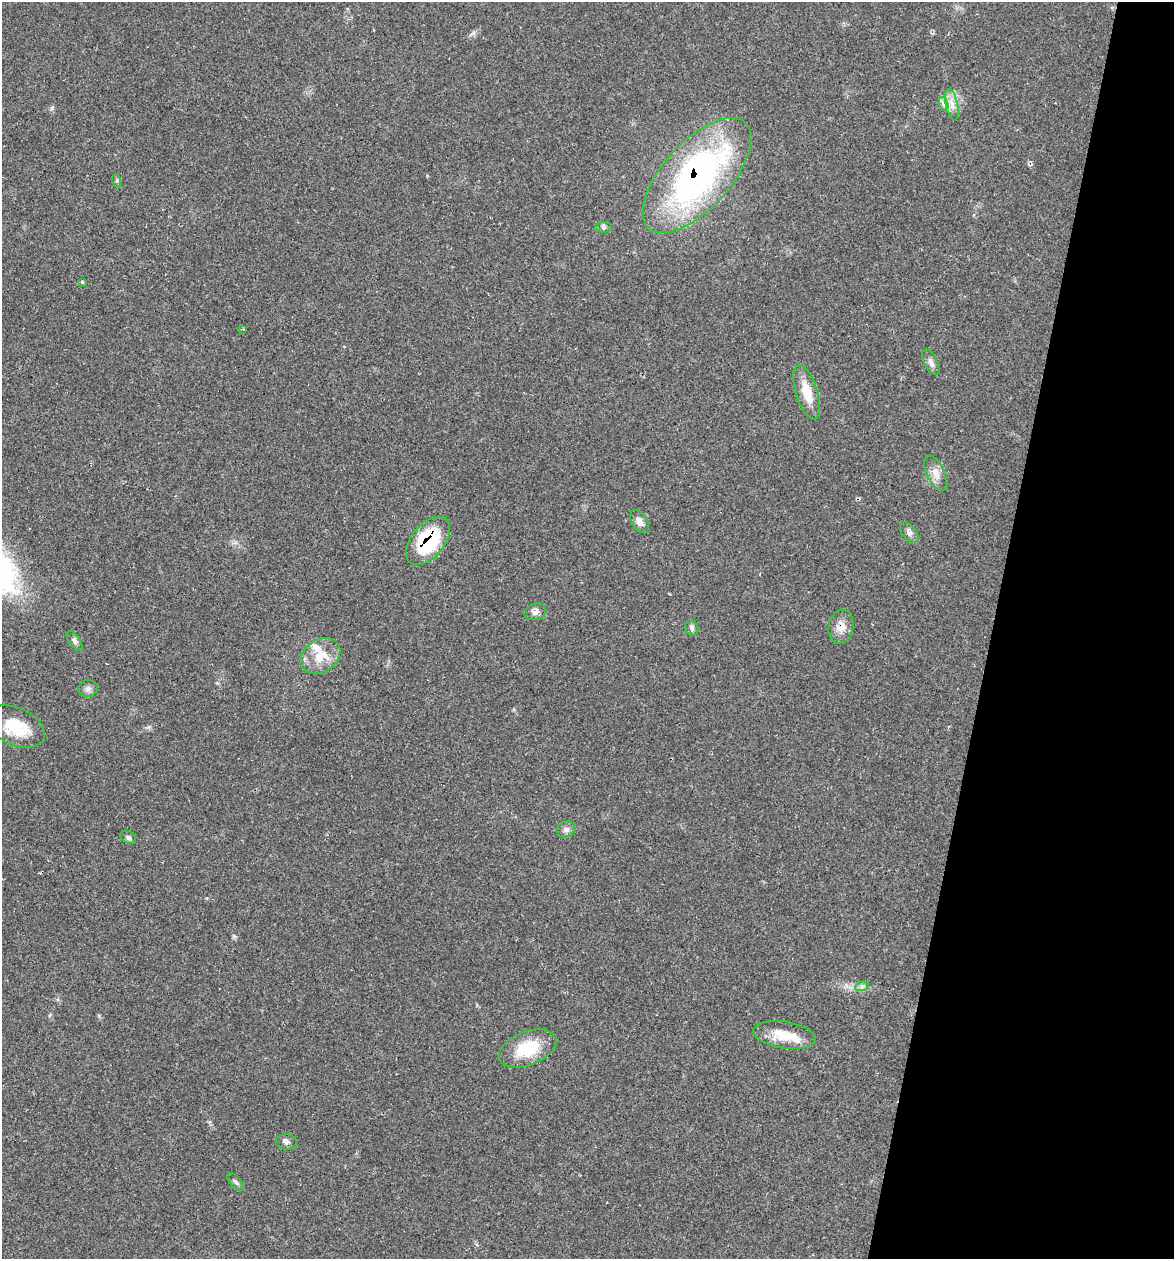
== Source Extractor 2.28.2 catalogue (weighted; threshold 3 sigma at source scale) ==
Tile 8 of 4 x 4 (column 4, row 2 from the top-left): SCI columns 3758-4929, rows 2517-3773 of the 5050 x 5031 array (HDU 1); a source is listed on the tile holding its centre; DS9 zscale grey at full resolution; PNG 1176 x 1261 px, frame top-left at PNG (2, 2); each listed source drawn as its Kron ellipse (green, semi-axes under 4 px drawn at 4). Shown black and unused: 15% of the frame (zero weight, under 2 of 3 exposures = <1% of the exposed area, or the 3 px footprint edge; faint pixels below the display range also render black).
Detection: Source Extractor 2.28.2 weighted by HDU 2 'WHT'; one run over the whole footprint, this tile lists its part. Background 0.106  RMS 0.0073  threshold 0.0328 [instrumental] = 3 sigma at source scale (4.5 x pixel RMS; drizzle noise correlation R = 1.50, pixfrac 1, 0.05/0.05 arcsec/px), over >= 5 px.
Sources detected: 31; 2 cosmic-ray / hot-pixel residue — neither listed nor drawn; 2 inside a brighter listed object's ellipse — not listed separately; the other 27 listed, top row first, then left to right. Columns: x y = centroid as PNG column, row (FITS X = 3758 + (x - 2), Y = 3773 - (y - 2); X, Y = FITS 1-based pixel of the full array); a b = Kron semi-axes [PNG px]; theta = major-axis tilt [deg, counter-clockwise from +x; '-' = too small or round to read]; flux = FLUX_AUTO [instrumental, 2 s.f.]
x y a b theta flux
944 104 7 4 -71 2.1
952 105 16 6 -78 5.4
697 175 71 33 48 230
117 181 6 4 -72 1.2
604 227 8 5 6 1.8
82 282 3 3 - 1.6
243 329 2 2 - 0.49
931 362 14 6 -62 3.5
807 392 28 11 -72 16
936 473 19 9 -65 6.9
640 522 13 7 -57 4.3
909 533 11 7 -50 3.3
428 541 28 16 51 56
535 612 11 8 16 3.7
841 627 17 12 79 8.1
692 628 8 6 -68 2
75 641 11 5 -56 2.3
320 656 21 16 35 16
88 688 10 8 2 2.8
16 726 31 18 -25 23
566 829 9 8 - 2.9
128 837 8 6 -33 1.8
862 986 7 4 19 1.7
784 1035 31 13 -9 18
528 1048 30 16 21 31
286 1142 10 7 -7 2.5
235 1182 11 5 -49 2.1
Overlapping masked pixels (flux is a lower limit): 3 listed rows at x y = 697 175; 428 541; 841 627